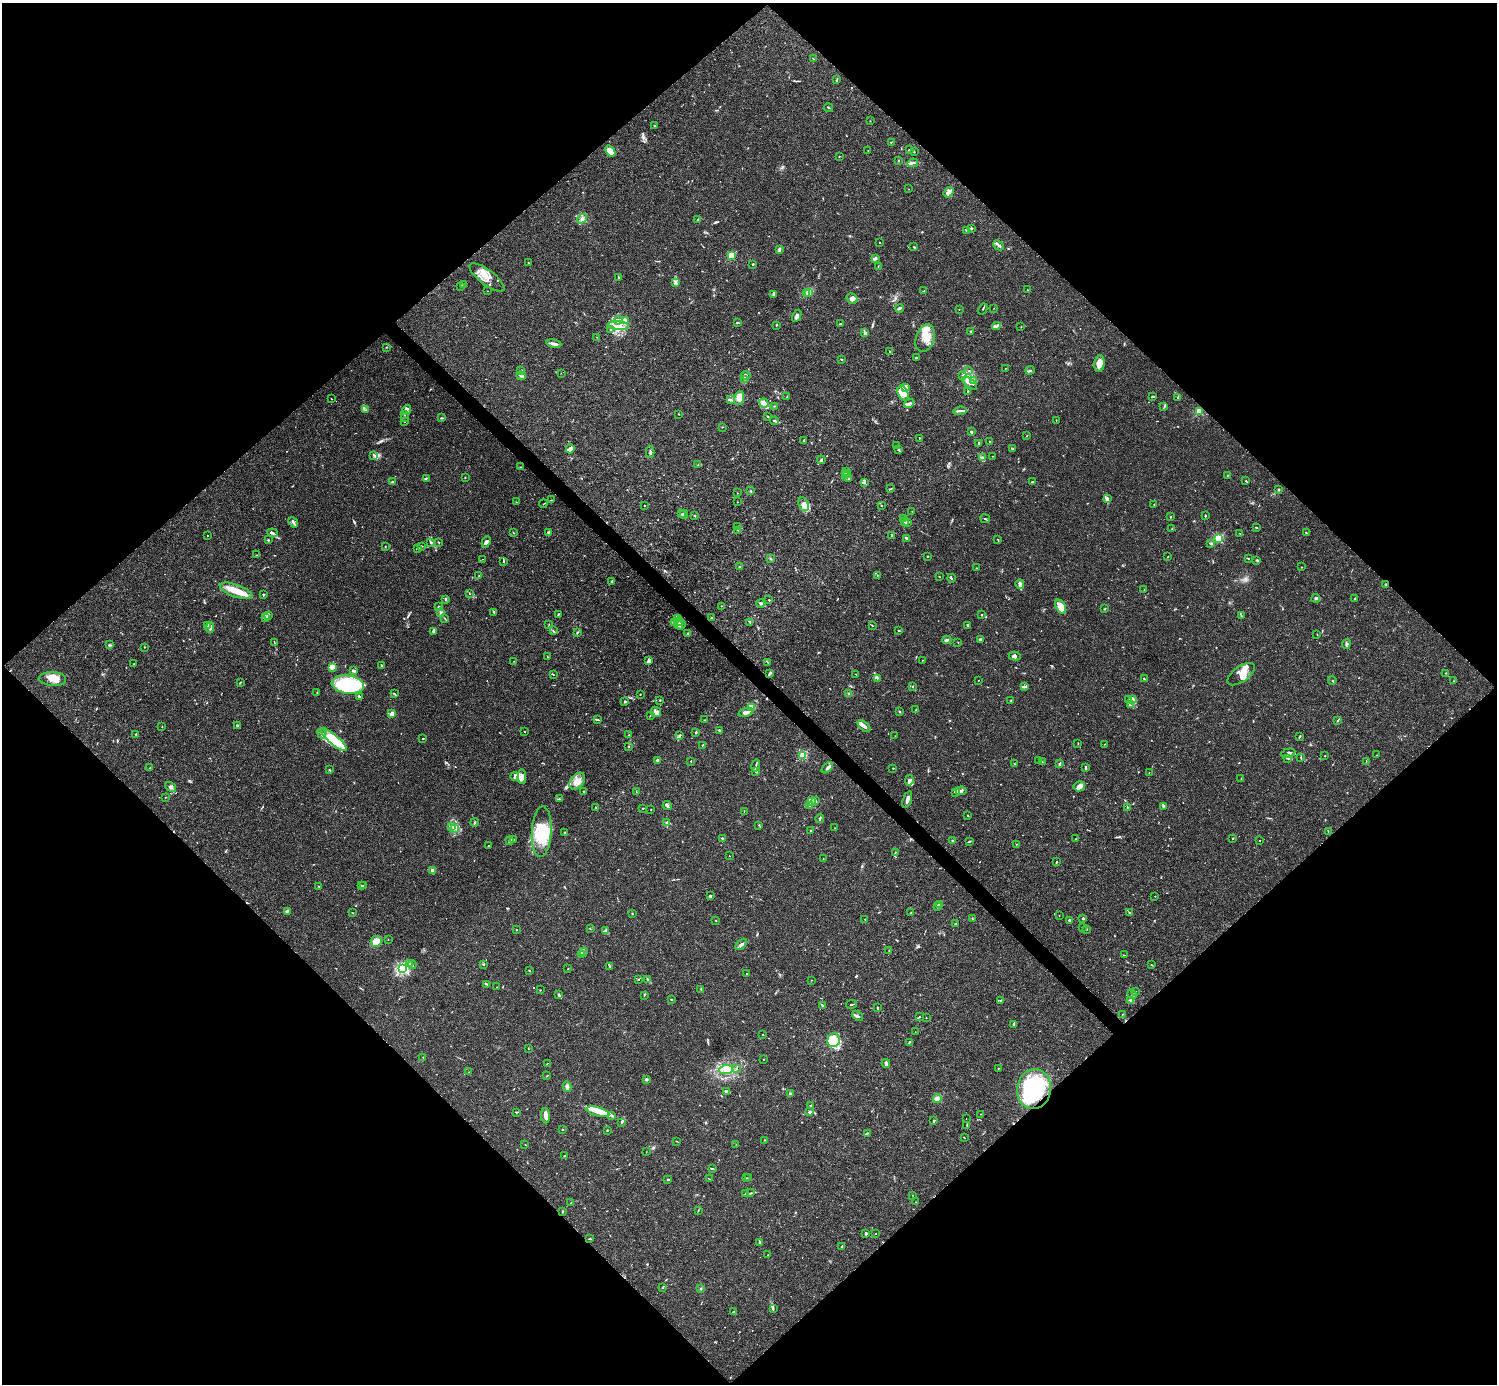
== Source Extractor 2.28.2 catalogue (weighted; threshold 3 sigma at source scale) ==
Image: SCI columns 1-5979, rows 158-5682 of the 5982 x 5981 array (HDU 1 of 3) = the unmasked area's bounding box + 8 px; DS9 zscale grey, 4 x 4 block average (1 PNG px = mean of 4 x 4 image px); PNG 1499 x 1386 px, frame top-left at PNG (2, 3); each listed source drawn as its Kron ellipse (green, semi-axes under 4 px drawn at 4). Shown black and unused: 51% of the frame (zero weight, under 3 of 4 exposures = <1% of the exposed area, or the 3 px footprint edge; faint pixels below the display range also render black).
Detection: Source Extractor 2.28.2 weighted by HDU 2 'WHT'. Background 0.0164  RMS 0.0022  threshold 0.0098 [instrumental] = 3 sigma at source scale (4.5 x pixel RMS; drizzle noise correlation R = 1.50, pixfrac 1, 0.05/0.05 arcsec/px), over >= 5 px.
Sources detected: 884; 1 too faint to see at this stretch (4 x 4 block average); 12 inside a brighter object's white glare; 6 cosmic-ray / hot-pixel residue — neither listed nor drawn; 28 coinciding with a brighter row at this scale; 111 inside a brighter listed object's ellipse — not listed separately; of the other 726, all 500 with FLUX_AUTO >= 0.444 (the completeness limit of this list) listed and drawn (226 fainter detections not listed), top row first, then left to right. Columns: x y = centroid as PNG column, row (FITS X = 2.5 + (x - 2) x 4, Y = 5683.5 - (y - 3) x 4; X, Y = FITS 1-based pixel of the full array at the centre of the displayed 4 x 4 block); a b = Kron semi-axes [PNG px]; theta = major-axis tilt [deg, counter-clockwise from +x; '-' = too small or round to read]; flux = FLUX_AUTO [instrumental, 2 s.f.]
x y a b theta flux
813 59 2 2 - 0.5
837 80 3 2 - 1.1
828 108 4 2 - 1.3
870 121 2 2 - 0.53
654 126 2 2 - 0.56
891 142 2 2 - 0.51
909 150 2 2 - 3.1
610 151 6 3 -52 16
868 151 2 2 - 0.52
914 152 2 2 - 0.64
839 156 2 2 - 0.61
899 160 2 2 - 0.48
913 163 5 2 - 2.4
908 189 2 2 - 0.46
949 192 6 2 54 3.2
582 219 5 3 - 3.1
698 219 2 2 - 0.66
972 228 3 2 - 1.7
966 230 2 2 - 0.94
879 242 2 2 - 0.69
999 245 6 2 -44 2.4
914 247 2 2 - 0.88
779 249 3 3 - 1.6
731 256 2 2 - 43
875 258 3 2 - 3.7
528 263 2 2 - 0.51
753 264 2 2 - 1.7
878 267 2 2 - 0.59
487 277 21 7 -37 17
618 277 3 2 - 0.97
675 282 4 2 - 1.7
463 284 3 2 - 0.81
460 287 2 2 - 0.53
1027 290 2 2 - 0.59
487 291 2 2 - 0.56
924 291 4 2 - 0.71
808 292 2 2 - 57
806 293 2 2 - 1.5
774 295 4 2 - 1.5
852 298 5 5 - 4.5
899 308 4 2 - 2.7
994 308 2 2 - 0.57
959 309 2 2 - 1.1
983 309 6 2 61 1.4
797 316 6 2 62 3
618 320 4 3 - 3.2
625 321 4 3 - 3.4
737 323 3 2 - 1.1
840 323 3 2 - 0.73
618 325 10 4 -6 9.6
776 325 2 2 - 1
996 326 4 2 - 1.9
1021 327 2 2 - 0.58
610 329 2 2 - 0.51
971 331 2 2 - 1.3
865 332 4 3 - 2.6
597 337 2 2 - 0.45
925 338 14 9 70 18
554 344 7 2 -11 5.9
386 347 3 2 - 0.58
890 352 2 2 - 1.7
917 358 4 2 - 1.5
841 359 3 2 - 0.81
1099 364 8 5 81 12
1005 368 2 2 - 0.45
1030 370 4 2 - 2
520 371 3 2 - 0.95
969 371 2 2 - 0.45
561 373 2 2 - 0.45
746 375 5 3 - 3.4
963 375 3 2 - 1.6
521 376 4 2 - 2.3
745 379 4 2 - 1.7
973 380 3 3 - 1.9
970 383 9 3 -40 7.5
906 387 3 2 - 3.4
968 391 3 2 - 0.65
903 393 8 5 -69 8.6
1152 396 3 2 - 1.7
787 397 2 2 - 0.92
739 398 7 4 72 13
1177 398 2 2 - 0.5
331 399 2 2 - 0.52
730 400 2 2 - 1.1
764 403 5 3 - 3.8
909 403 5 3 - 2.9
774 406 2 2 - 0.63
1164 407 2 2 - 0.47
407 409 4 2 - 2.4
365 410 2 2 - 0.62
960 411 7 2 7 3.3
1199 412 2 2 - 69
679 414 2 2 - 0.63
404 415 2 2 - 0.96
404 417 3 2 - 0.82
768 417 2 2 - 1
441 418 2 2 - 0.45
1056 420 2 2 - 0.45
775 421 4 2 - 2.8
405 422 2 2 - 1.1
722 427 2 2 - 0.85
971 432 3 2 - 1.7
1027 436 2 2 - 0.62
919 438 3 2 - 0.81
804 440 3 2 - 2
989 441 2 2 - 0.72
979 443 3 2 - 1.1
897 445 2 2 - 0.46
570 449 4 3 - 2.9
1013 449 3 2 - 0.9
899 450 3 2 - 1.4
650 452 5 2 - 2.1
373 455 2 2 - 1.1
992 456 2 2 - 0.81
983 458 3 3 - 2.2
821 460 4 2 - 2.1
698 465 2 2 - 0.63
520 467 3 2 - 0.64
847 471 3 3 - 1.6
846 474 3 2 - 1.2
1227 475 2 2 - 0.46
845 476 2 2 - 0.63
465 477 2 2 - 0.6
426 478 3 2 - 1.3
849 478 3 2 - 1.1
393 481 2 2 - 0.81
1246 481 3 2 - 0.78
865 482 3 2 - 1.6
1032 482 3 2 - 0.69
890 489 3 2 - 0.78
1279 490 2 2 - 1.5
751 491 2 2 - 0.56
737 493 2 2 - 0.49
1107 498 4 2 - 2
551 500 3 2 - 0.56
516 502 2 2 - 1.1
737 502 2 2 - 0.52
543 504 4 2 - 0.78
804 504 7 5 -66 8.1
1154 504 2 2 - 0.74
881 505 2 2 - 0.59
645 506 2 2 - 0.58
912 511 2 2 - 0.47
681 514 2 2 - 0.54
684 514 4 2 - 2.1
695 515 2 2 - 0.53
1205 515 2 2 - 0.65
1171 517 2 2 - 0.94
904 519 3 2 - 0.58
985 519 5 2 - 1.4
293 522 5 2 - 2.5
905 522 3 2 - 1.2
908 522 3 2 - 1.2
738 526 2 2 - 0.57
1256 527 2 2 - 1.2
1172 529 3 2 - 0.94
737 530 2 2 - 0.48
548 532 2 2 - 1.3
273 533 5 2 - 2.4
513 533 2 2 - 0.5
1240 533 2 2 - 0.45
1306 533 3 2 - 1.3
207 535 2 2 - 0.56
891 535 3 2 - 1.1
907 538 3 2 - 2.8
1218 538 2 2 - 98
268 540 3 2 - 0.65
998 540 3 2 - 0.93
438 542 2 2 - 0.67
486 542 6 3 65 4.4
431 543 3 2 - 1
1210 543 2 2 - 1.8
421 546 2 2 - 0.83
385 547 2 2 - 0.9
417 548 4 2 - 0.93
257 555 2 2 - 0.45
928 556 2 2 - 0.86
1168 556 2 2 - 0.48
1248 558 2 2 - 0.95
482 559 2 2 - 0.63
771 559 2 2 - 0.5
1257 560 3 2 - 1.3
503 561 3 2 - 0.94
739 567 2 2 - 0.84
1301 567 3 2 - 0.56
977 568 2 2 - 0.77
479 576 2 2 - 0.58
877 576 2 2 - 0.48
939 576 2 2 - 0.63
951 578 4 2 - 1
612 581 3 2 - 1.7
1020 584 5 2 - 8.6
1386 585 2 2 - 0.9
1144 590 2 2 - 0.68
236 591 17 6 -21 20
470 594 2 2 - 0.46
263 595 2 2 - 1.2
1316 598 4 3 - 2.3
1355 598 2 2 - 0.58
446 599 2 2 - 1.9
769 600 2 2 - 1
761 603 4 3 - 2
438 606 2 2 - 0.74
721 606 2 2 - 0.55
1061 607 7 4 -62 22
1105 609 3 2 - 0.83
441 612 2 2 - 0.77
494 612 4 2 - 1.4
558 614 3 2 - 1
982 615 2 2 - 1
268 616 4 2 - 1.8
1241 616 2 2 - 0.62
266 618 3 2 - 2.1
445 618 3 2 - 0.88
678 618 4 2 - 1.9
711 618 2 2 - 1.9
679 622 4 3 - 3.6
750 622 2 2 - 1.1
675 623 2 2 - 1
549 625 2 2 - 0.58
679 625 5 2 - 2.8
681 625 5 2 - 2.3
872 625 2 2 - 0.9
967 625 3 3 - 1.4
208 626 2 2 - 11
210 628 5 4 - 4.1
899 630 2 2 - 1
433 631 4 3 - 3.3
553 631 4 2 - 1.1
577 632 3 2 - 1.1
688 633 3 2 - 1.3
1317 634 2 2 - 0.55
980 639 4 2 - 2.5
947 640 4 2 - 2.6
274 642 2 2 - 0.56
958 642 2 2 - 0.49
1346 644 5 3 - 2.2
109 645 2 2 - 1.6
144 647 2 2 - 0.64
547 656 3 2 - 0.73
1015 656 6 4 -13 3.2
923 660 2 2 - 0.48
514 661 2 2 - 0.57
649 661 4 3 - 3.9
768 662 3 2 - 0.74
134 664 2 2 - 1.8
381 665 2 2 - 1.3
332 667 4 2 - 8.9
353 670 4 2 - 2.8
770 673 3 2 - 4
1446 673 2 2 - 0.63
553 674 3 2 - 0.66
856 674 3 2 - 0.66
1241 674 16 7 36 12
877 678 2 2 - 0.57
52 679 14 7 -3 14
1144 679 2 2 - 0.92
978 680 2 2 - 0.45
1332 680 4 2 - 0.97
1454 681 2 2 - 0.6
240 683 3 2 - 0.83
348 684 16 9 -8 130
912 686 3 2 - 0.54
1025 687 3 2 - 1.9
317 692 2 2 - 0.47
849 693 2 2 - 0.95
394 694 3 2 - 1.4
640 694 2 2 - 0.6
359 696 3 2 - 1.4
1128 699 2 2 - 0.74
660 700 2 2 - 1.2
1011 700 3 2 - 0.88
1133 700 3 3 - 2
625 701 3 2 - 1.6
1130 705 2 2 - 0.8
752 707 3 3 - 28
916 710 2 2 - 0.88
656 712 5 5 - 4.9
746 712 7 3 16 5.2
900 712 2 2 - 0.54
392 714 3 2 - 11
650 716 2 2 - 0.53
598 720 3 2 - 1
704 720 3 2 - 0.54
1338 720 2 2 - 0.65
237 726 4 2 - 2.3
864 726 7 2 -40 5
162 727 2 2 - 0.53
719 730 3 2 - 1.4
524 731 2 2 - 0.5
696 732 3 2 - 1
322 733 5 2 - 2.9
136 734 2 2 - 1.7
629 735 2 2 - 0.76
680 736 3 2 - 1
895 736 2 2 - 0.46
1299 737 3 2 - 0.93
423 738 3 2 - 0.87
334 740 17 4 -40 20
1078 743 2 2 - 0.49
1105 744 2 2 - 0.65
702 745 3 2 - 1.2
628 746 2 2 - 0.54
1288 753 7 3 14 2.4
803 755 2 2 - 81
1325 755 2 2 - 0.64
1377 755 3 2 - 0.77
1301 757 2 2 - 0.69
1288 758 3 2 - 1.6
657 760 3 2 - 1.8
691 761 2 2 - 0.69
1039 761 2 2 - 0.99
1042 761 3 2 - 1.2
1366 761 2 2 - 0.5
1014 764 2 2 - 0.62
1059 764 2 2 - 0.64
756 766 6 2 76 2.1
1086 767 3 2 - 1.8
150 768 2 2 - 0.88
827 768 7 3 44 3.9
893 768 2 2 - 0.92
329 770 3 2 - 0.93
756 771 3 2 - 2.3
1149 773 2 2 - 0.48
515 776 4 3 - 2.8
522 777 7 4 89 7.2
1241 778 2 2 - 0.61
909 780 5 4 - 4.6
577 781 9 6 51 11
1079 786 6 5 - 5
170 787 6 3 -38 3
961 791 5 3 - 3.1
584 792 2 2 - 2.1
636 792 2 2 - 0.59
955 792 4 2 - 1.4
165 797 2 2 - 0.56
559 799 2 2 - 0.84
907 800 9 2 72 5.5
816 801 2 2 - 0.46
811 802 3 2 - 1.1
667 805 4 3 - 1.9
809 805 2 2 - 0.58
1163 806 3 2 - 1.7
596 807 2 2 - 0.92
1127 807 2 2 - 0.69
643 808 2 2 - 0.48
651 810 2 2 - 0.56
744 811 2 2 - 0.45
968 815 2 2 - 0.75
820 818 5 2 - 1.2
475 822 4 2 - 1.3
667 822 3 2 - 1.7
759 825 2 2 - 0.46
452 827 2 2 - 0.76
454 828 2 2 - 0.99
835 828 2 2 - 0.57
811 830 2 2 - 0.96
542 832 25 10 87 52
1328 832 3 2 - 0.79
565 833 3 2 - 1.2
722 838 2 2 - 0.94
1233 838 2 2 - 0.74
513 839 2 2 - 0.71
1075 839 2 2 - 0.5
1260 840 2 2 - 0.47
510 841 2 2 - 15
952 841 2 2 - 1
970 841 3 2 - 1.2
1016 844 2 2 - 0.46
488 845 2 2 - 0.56
895 853 2 2 - 0.62
729 856 2 2 - 0.52
823 859 2 2 - 0.52
1056 862 2 2 - 0.94
432 870 4 4 - 3
361 885 2 2 - 0.79
318 886 2 2 - 0.7
363 886 2 2 - 0.57
710 896 4 2 - 1.2
1155 896 2 2 - 0.53
940 905 3 2 - 1.7
938 906 2 2 - 3.1
287 911 3 2 - 2.6
1129 912 2 2 - 0.64
352 913 2 2 - 0.48
911 913 2 2 - 0.78
632 914 2 2 - 0.78
1059 916 2 2 - 0.46
1083 918 2 2 - 2.6
865 919 2 2 - 0.49
972 919 2 2 - 0.79
1069 920 2 2 - 1.8
716 921 2 2 - 0.74
956 924 2 2 - 2.9
1083 927 2 2 - 1
590 929 2 2 - 0.52
1086 929 2 2 - 0.88
516 930 2 2 - 0.64
606 931 4 2 - 2.6
388 939 2 2 - 0.51
376 941 5 5 - 19
741 944 7 3 42 2.9
889 950 2 2 - 0.65
583 952 3 2 - 2.2
581 955 2 2 - 0.93
1124 955 2 2 - 0.53
410 964 2 2 - 1.4
484 964 2 2 - 0.68
412 965 4 2 - 1.2
1151 965 2 2 - 0.55
609 967 2 2 - 1.2
403 968 2 2 - 220
568 969 2 2 - 0.52
529 971 2 2 - 0.52
746 974 2 2 - 0.62
638 979 2 2 - 1.4
648 980 3 2 - 1.3
811 980 2 2 - 0.49
487 984 3 2 - 1.2
497 987 2 2 - 0.67
701 989 2 2 - 0.67
540 990 2 2 - 0.54
1135 992 3 2 - 1
1132 994 5 2 - 1.9
559 995 3 2 - 2.1
644 995 2 2 - 0.71
671 1000 3 2 - 0.65
1001 1000 3 2 - 1.2
1131 1001 3 2 - 2
852 1004 5 2 - 1.5
822 1005 3 2 - 1.8
877 1008 2 2 - 1.7
1123 1014 2 2 - 0.56
857 1016 6 2 -37 2.2
919 1017 3 2 - 0.91
926 1018 2 2 - 0.89
1014 1024 3 3 - 2.4
915 1032 2 2 - 0.47
763 1034 2 2 - 0.55
834 1040 7 6 - 12
909 1042 3 2 - 1.4
528 1049 3 2 - 0.5
423 1057 2 2 - 0.51
763 1059 2 2 - 0.49
547 1063 3 2 - 0.55
886 1063 4 2 - 3.9
998 1068 2 2 - 1.6
736 1069 2 2 - 0.6
726 1070 7 4 3 10
469 1072 2 2 - 0.47
547 1076 3 2 - 0.74
646 1079 3 3 - 2.8
567 1087 5 3 - 3.2
1034 1089 20 17 81 77
726 1091 4 2 - 3.1
790 1094 2 2 - 1.1
937 1099 4 2 - 19
810 1106 3 2 - 1.2
516 1112 3 2 - 1.6
598 1112 12 4 -16 11
809 1112 3 2 - 2.1
981 1114 2 2 - 0.46
546 1116 7 2 -86 9.3
612 1116 3 2 - 1.8
966 1119 2 2 - 0.44
934 1121 3 2 - 1.5
621 1122 3 2 - 1.4
967 1125 2 2 - 0.5
562 1129 2 2 - 1.2
607 1131 2 2 - 0.98
867 1133 3 2 - 1.3
964 1138 2 2 - 0.53
764 1140 2 2 - 0.46
676 1141 4 2 - 0.65
525 1144 2 2 - 0.56
736 1144 2 2 - 0.76
646 1152 2 2 - 0.47
565 1155 3 2 - 1.2
712 1168 3 2 - 0.95
746 1178 2 2 - 0.83
749 1178 2 2 - 0.54
668 1179 3 2 - 1.6
710 1179 4 2 - 1
751 1193 2 2 - 0.49
746 1194 2 2 - 0.76
912 1195 2 2 - 0.61
916 1202 2 2 - 0.55
571 1203 2 2 - 0.75
698 1210 2 2 - 0.5
563 1212 2 2 - 1.1
866 1233 2 2 - 3.4
875 1234 2 2 - 0.55
590 1239 2 2 - 2.5
760 1243 3 2 - 1.3
842 1247 3 2 - 1.8
768 1255 2 2 - 0.47
662 1288 2 2 - 0.52
701 1288 2 2 - 0.92
773 1309 2 2 - 0.67
734 1311 3 2 - 0.85
Overlapping masked pixels (flux is a lower limit): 1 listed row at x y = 1034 1089
Diffuse or blended objects may show on this block-average render without a row.